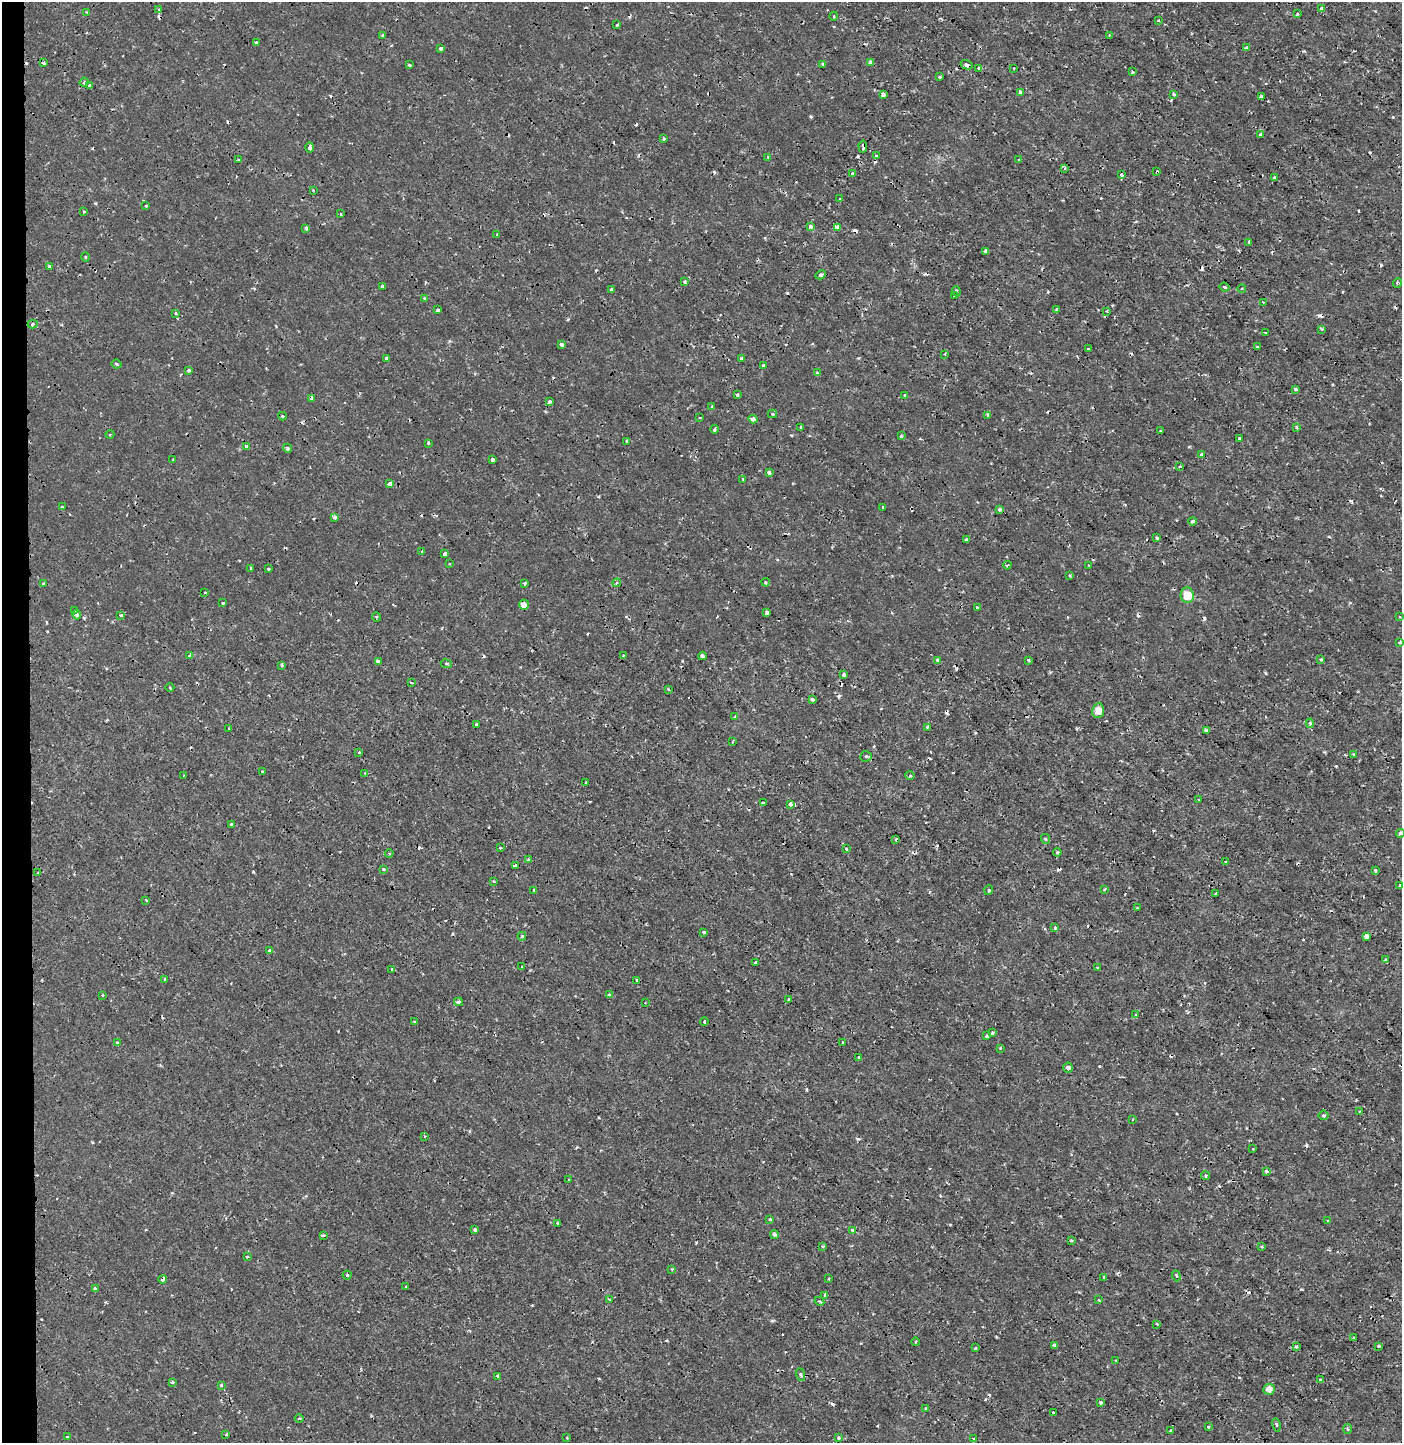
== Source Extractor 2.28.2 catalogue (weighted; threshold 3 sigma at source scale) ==
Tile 4 of 3 x 3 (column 1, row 2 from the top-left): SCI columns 190-1589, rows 1449-2889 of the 4579 x 4330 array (HDU 1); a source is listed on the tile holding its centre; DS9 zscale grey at full resolution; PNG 1404 x 1445 px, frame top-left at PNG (2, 2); each listed source drawn as its Kron ellipse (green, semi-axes under 4 px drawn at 4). Shown black and unused: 2% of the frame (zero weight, under 2 of 3 exposures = <1% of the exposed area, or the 3 px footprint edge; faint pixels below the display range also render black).
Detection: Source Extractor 2.28.2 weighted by HDU 2 'WHT'; one run over the whole footprint, this tile lists its part. Background 2.84e-04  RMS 0.0012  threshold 0.00531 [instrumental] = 3 sigma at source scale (4.5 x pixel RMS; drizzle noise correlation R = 1.50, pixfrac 1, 0.0396/0.0396 arcsec/px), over >= 5 px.
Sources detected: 328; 47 cosmic-ray / hot-pixel residue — neither listed nor drawn; the other 281 listed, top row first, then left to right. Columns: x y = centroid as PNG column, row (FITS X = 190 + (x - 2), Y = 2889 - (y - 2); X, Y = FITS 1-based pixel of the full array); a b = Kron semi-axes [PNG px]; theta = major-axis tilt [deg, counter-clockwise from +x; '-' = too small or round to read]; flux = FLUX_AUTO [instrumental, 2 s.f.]
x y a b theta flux
1322 8 3 3 - 0.45
159 10 4 3 - 0.25
87 12 3 3 - 0.11
1297 14 3 3 - 0.34
834 16 4 3 - 0.11
1158 21 3 2 - 0.089
617 25 4 3 - 0.55
383 36 4 3 - 0.42
1109 36 3 2 - 0.16
256 43 3 3 - 0.53
441 48 4 3 - 0.52
1246 48 3 3 - 1.7
44 63 4 3 - 0.19
870 63 4 3 - 0.63
823 64 4 3 - 0.33
410 65 3 3 - 0.19
966 65 6 4 -15 0.32
979 68 3 2 - 0.21
1014 68 2 2 - 0.1
1133 72 4 3 - 0.13
940 77 3 3 - 0.25
84 82 5 3 - 0.19
89 86 3 3 - 0.33
1020 92 3 3 - 0.26
883 94 4 3 - 0.54
1174 94 3 3 - 0.42
1261 97 4 3 - 0.55
1261 135 3 3 - 0.65
664 139 3 3 - 0.17
863 146 6 2 -86 0.2
310 147 5 3 - 0.59
876 156 4 4 - 0.14
768 157 3 3 - 0.12
238 160 3 3 - 0.27
1019 160 3 3 - 0.16
1065 168 3 3 - 0.19
1157 172 3 3 - 0.55
852 173 3 3 - 0.17
1121 175 3 3 - 0.27
1274 177 3 3 - 0.17
313 190 3 3 - 0.12
840 199 3 3 - 0.15
146 206 3 3 - 0.19
84 212 3 3 - 0.21
340 214 3 2 - 0.17
810 227 4 3 - 0.88
837 227 4 3 - 0.64
306 228 4 3 - 0.37
497 235 3 3 - 0.22
1249 242 3 2 - 0.13
985 252 4 4 - 0.39
85 257 5 3 - 0.11
50 266 4 3 - 0.38
821 275 5 4 - 0.31
685 282 4 3 - 0.27
1397 283 5 3 - 0.11
382 286 3 3 - 0.37
1225 287 5 3 - 0.17
1242 288 4 3 - 0.1
611 290 4 3 - 0.39
956 291 5 3 - 0.18
955 296 3 3 - 0.24
424 298 3 2 - 0.088
1263 302 3 2 - 0.11
1056 309 3 3 - 0.15
437 310 3 3 - 0.39
1107 311 3 3 - 0.12
176 313 4 2 - 0.11
32 324 5 4 - 0.24
1321 329 3 3 - 0.19
1265 333 3 2 - 0.13
562 344 4 3 - 0.56
1257 347 3 2 - 0.13
1088 349 3 3 - 0.3
945 354 3 3 - 0.11
387 358 4 3 - 0.51
741 358 3 3 - 0.33
117 364 5 3 - 0.15
763 365 4 3 - 0.45
189 370 4 4 - 0.24
817 373 4 4 - 0.13
1295 389 3 3 - 0.23
737 395 4 3 - 0.16
904 396 4 3 - 0.18
312 398 4 4 - 0.86
550 402 3 3 - 0.44
712 407 3 3 - 0.18
772 414 4 4 - 0.17
988 415 3 3 - 0.24
282 416 4 3 - 0.2
700 418 3 2 - 0.097
753 419 5 3 - 0.62
801 427 3 3 - 0.16
1296 427 3 2 - 0.16
715 429 4 2 - 0.18
1161 431 3 3 - 0.29
110 434 4 3 - 0.11
901 436 3 3 - 0.18
1239 438 3 3 - 0.51
627 441 3 3 - 0.17
428 443 3 3 - 0.12
247 447 4 3 - 0.93
287 448 4 4 - 0.24
1201 455 4 3 - 0.27
173 459 3 2 - 0.13
492 459 4 3 - 0.58
1180 466 3 3 - 0.13
769 472 4 4 - 0.5
743 479 3 3 - 0.21
389 484 4 3 - 0.59
62 507 4 2 - 0.11
883 507 3 3 - 0.17
999 510 4 3 - 0.39
335 517 3 3 - 0.46
1193 521 4 3 - 0.35
1156 538 3 3 - 0.28
966 540 4 3 - 0.2
422 552 3 3 - 0.24
444 554 4 3 - 0.36
449 564 3 2 - 0.11
1007 565 4 3 - 0.13
1089 565 3 2 - 0.14
251 568 3 3 - 0.14
269 569 3 3 - 0.29
1070 575 3 2 - 0.13
766 582 4 3 - 0.16
43 583 3 3 - 0.25
525 583 3 3 - 0.23
617 583 4 4 - 0.16
205 592 2 2 - 0.11
1187 595 8 6 -83 2.1
223 603 3 3 - 0.19
524 605 5 5 - 1
977 608 3 3 - 0.24
75 611 4 3 - 0.11
767 613 4 3 - 0.83
77 615 5 4 - 0.36
121 615 3 3 - 0.36
376 617 5 3 - 0.12
1400 617 4 3 - 0.1
1400 642 4 3 - 0.16
190 655 3 3 - 0.52
623 656 3 3 - 0.26
702 656 4 3 - 0.31
938 660 4 3 - 0.34
1029 660 3 3 - 0.24
1321 660 3 3 - 0.18
378 661 4 3 - 0.33
446 664 5 3 - 0.15
282 665 3 3 - 0.35
844 675 4 3 - 0.68
411 683 3 3 - 0.2
170 688 4 3 - 0.098
668 689 3 3 - 0.14
812 699 4 3 - 0.41
1098 711 7 6 - 0.92
735 716 3 3 - 0.27
1310 723 5 4 - 0.2
477 725 3 3 - 0.23
928 727 4 3 - 0.2
229 729 3 3 - 0.18
1206 730 3 3 - 1
732 742 3 2 - 0.1
359 752 3 3 - 0.091
1353 754 4 2 - 0.086
866 756 6 5 - 0.26
262 771 3 2 - 0.078
365 773 3 2 - 0.11
910 775 5 4 - 0.19
184 776 2 2 - 0.1
586 782 3 2 - 0.1
1199 800 2 2 - 0.097
763 803 3 3 - 0.33
791 804 4 3 - 0.75
231 824 3 3 - 0.2
1400 833 4 3 - 0.27
896 839 3 2 - 0.13
1046 839 5 3 - 0.11
501 848 3 2 - 0.12
846 849 4 4 - 0.2
1057 852 4 3 - 0.12
389 854 4 3 - 0.13
529 860 4 3 - 0.2
1226 862 3 3 - 0.17
515 865 4 3 - 0.2
383 869 4 3 - 0.14
1375 870 4 3 - 0.2
38 873 3 2 - 0.14
494 881 3 2 - 0.12
1400 885 3 3 - 0.48
1105 889 4 3 - 0.13
534 890 4 3 - 0.12
989 890 5 3 - 0.13
1216 894 3 3 - 0.54
146 900 3 2 - 0.14
1137 908 3 3 - 0.14
1055 928 3 3 - 0.28
704 932 3 3 - 0.29
522 936 4 4 - 0.18
1366 936 4 3 - 1.8
269 951 3 3 - 0.64
1386 960 4 3 - 0.14
755 962 3 3 - 0.26
521 967 2 2 - 0.094
1097 968 3 3 - 0.16
392 969 3 3 - 0.35
165 979 3 3 - 0.27
637 981 4 3 - 0.3
103 995 3 2 - 0.13
609 995 4 3 - 0.26
788 999 3 2 - 0.13
459 1002 4 3 - 0.29
645 1003 2 2 - 0.075
1136 1015 4 3 - 0.1
704 1021 4 3 - 0.16
414 1022 3 3 - 0.12
992 1033 3 3 - 0.23
986 1036 3 3 - 0.28
842 1042 2 2 - 0.12
117 1043 4 3 - 0.12
1000 1048 3 3 - 0.11
859 1058 3 3 - 0.23
1068 1068 5 5 - 0.41
1360 1112 3 2 - 0.15
1323 1115 5 5 - 0.19
1132 1119 3 2 - 0.12
424 1136 4 3 - 0.1
1253 1149 3 3 - 0.13
1266 1171 4 3 - 0.25
1205 1176 4 4 - 0.17
569 1180 3 2 - 0.14
770 1219 3 3 - 0.12
1328 1221 3 3 - 0.12
558 1223 3 3 - 0.19
475 1230 3 3 - 0.47
853 1230 4 3 - 0.42
775 1234 4 3 - 0.25
323 1235 4 3 - 0.56
1071 1240 3 3 - 0.24
822 1246 3 2 - 0.15
1262 1247 4 2 - 0.11
247 1256 4 3 - 0.21
672 1269 4 4 - 0.12
347 1275 4 4 - 0.18
1176 1276 5 4 - 0.17
1104 1277 3 3 - 0.41
829 1278 2 2 - 0.11
163 1279 4 3 - 0.61
405 1287 4 2 - 0.091
95 1289 3 3 - 0.34
825 1295 3 3 - 0.52
609 1299 3 3 - 0.3
1099 1300 3 3 - 0.094
819 1301 5 3 - 0.14
1157 1324 3 2 - 0.13
1354 1338 3 3 - 0.13
915 1342 4 3 - 0.12
1054 1345 3 3 - 0.32
1296 1346 3 3 - 0.22
1379 1346 3 3 - 0.21
976 1348 4 3 - 0.15
1116 1361 3 2 - 0.11
800 1375 6 4 -69 0.22
498 1376 3 3 - 0.9
1320 1380 3 3 - 0.2
172 1382 3 3 - 0.26
221 1385 3 3 - 0.34
1269 1389 6 5 - 0.78
1100 1402 3 3 - 0.24
926 1408 4 2 - 0.18
1054 1412 3 2 - 0.17
299 1418 4 3 - 0.12
1276 1425 6 3 -76 0.15
1208 1426 3 2 - 0.15
1347 1429 5 3 - 0.15
1171 1430 4 3 - 0.18
226 1435 3 3 - 0.26
67 1437 4 2 - 0.16
567 1438 3 2 - 0.097
839 1438 4 3 - 0.21
973 1438 3 3 - 0.16
Overlapping masked pixels (flux is a lower limit): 10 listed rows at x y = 617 25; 966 65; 1261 97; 863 146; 1157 172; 312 398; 753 419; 524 605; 866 756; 163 1279
Isophote crosses this tile's border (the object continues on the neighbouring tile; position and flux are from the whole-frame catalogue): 1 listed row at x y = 1400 833